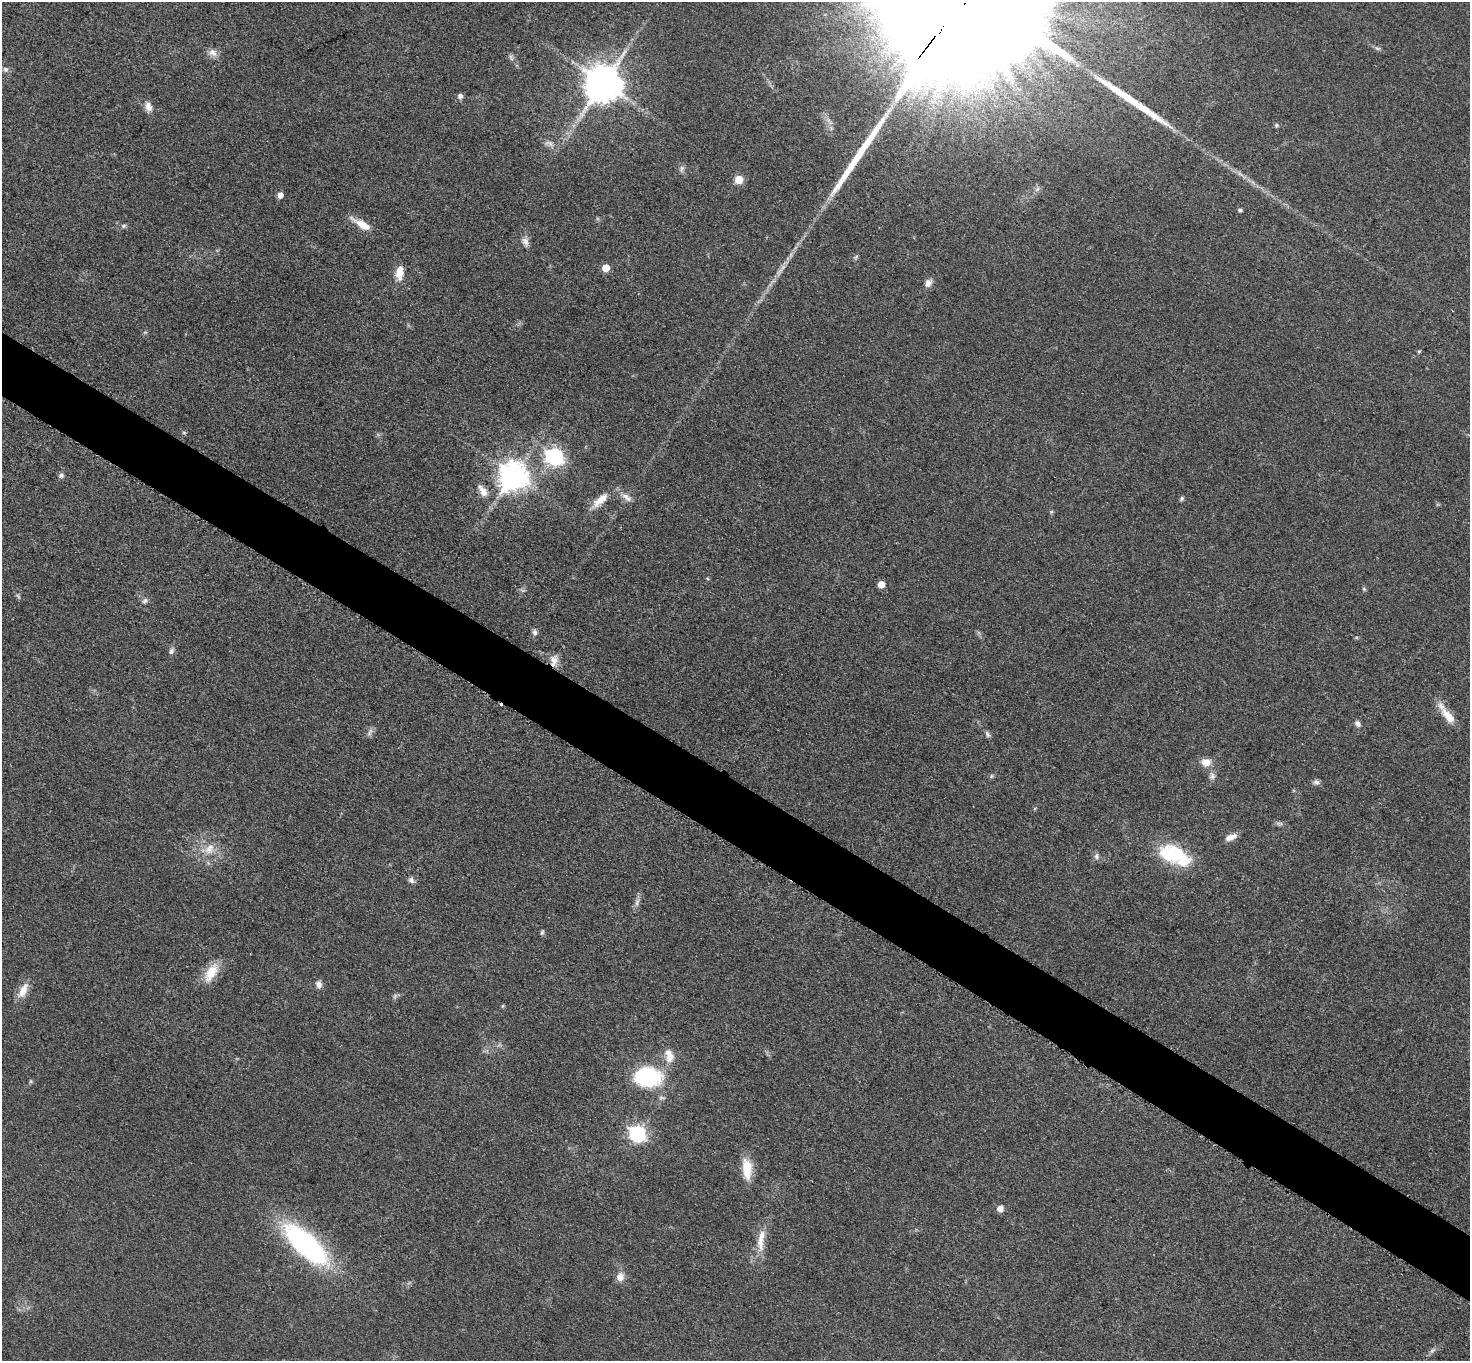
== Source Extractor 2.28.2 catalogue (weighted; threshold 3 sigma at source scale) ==
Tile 6 of 4 x 4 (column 2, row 2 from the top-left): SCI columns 1481-2948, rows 2880-4238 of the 5894 x 5897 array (HDU 1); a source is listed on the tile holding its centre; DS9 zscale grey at full resolution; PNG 1472 x 1363 px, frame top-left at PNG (2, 2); no overlay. Shown black and unused: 5% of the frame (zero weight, under 3 of 5 exposures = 1% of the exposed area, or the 3 px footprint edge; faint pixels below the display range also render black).
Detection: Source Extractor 2.28.2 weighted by HDU 2 'WHT'; one run over the whole footprint, this tile lists its part. Background 0.0479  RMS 0.0053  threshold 0.024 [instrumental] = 3 sigma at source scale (4.5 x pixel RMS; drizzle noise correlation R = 1.50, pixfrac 1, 0.05/0.05 arcsec/px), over >= 5 px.
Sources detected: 75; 4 too faint to see at this stretch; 3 inside a brighter object's white glare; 1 cosmic-ray / hot-pixel residue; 2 long thin detections or spike segments (spike, bleed or trail) — not listed; the other 65 listed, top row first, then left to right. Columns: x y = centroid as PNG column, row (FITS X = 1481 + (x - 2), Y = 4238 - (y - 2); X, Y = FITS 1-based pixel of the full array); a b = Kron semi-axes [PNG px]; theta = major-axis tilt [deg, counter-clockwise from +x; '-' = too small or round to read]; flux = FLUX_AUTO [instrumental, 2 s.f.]
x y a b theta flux
213 53 14 10 -21 3.7
511 58 11 4 -64 1.5
6 69 8 8 - 1.6
603 83 13 13 - 1000
460 96 7 7 - 1.7
148 107 14 9 -72 3.7
1277 125 6 5 - 0.97
549 143 14 8 -13 3.1
682 168 9 6 85 1.6
739 179 6 5 - 13
280 195 6 6 - 3.2
1240 210 5 4 - 1
362 224 26 8 -30 8.7
124 226 7 5 23 1.1
525 242 13 8 -74 3.2
606 268 6 6 - 8.5
400 272 17 9 85 7.4
928 283 10 8 69 3
1419 351 5 4 - 0.64
184 433 6 4 -1 0.7
554 456 9 8 - 140
61 475 8 6 43 1.7
513 475 10 10 - 660
483 491 16 8 -59 5
626 497 17 8 -37 4.1
1182 498 7 5 54 1
600 500 28 10 43 8
1051 512 5 4 - 0.69
881 584 5 5 - 7.1
1364 589 7 4 -46 0.79
145 601 8 7 - 1.8
535 632 8 6 -67 1.7
171 651 11 6 62 1.9
554 661 16 10 -77 4.6
1448 716 26 11 -51 9.2
1357 724 9 7 -54 2.1
370 732 13 5 65 1.9
988 734 9 5 -51 1.5
1206 762 13 10 -4 5.7
991 776 6 4 88 0.81
1212 776 11 8 -86 2.6
1316 782 9 7 -7 1.8
1279 824 10 6 -8 1.5
1231 837 14 7 22 4.4
209 849 22 13 24 10
1174 853 31 24 -20 30
1096 856 9 7 -90 1.8
411 880 9 7 -37 2
637 902 13 6 78 2.4
542 932 7 4 63 0.95
211 972 26 13 58 12
319 984 10 8 -86 2.6
23 991 21 9 62 7.3
395 996 9 5 64 1.2
502 1006 6 4 70 0.59
669 1056 20 12 -76 7.6
648 1077 35 24 -2 42
31 1081 6 4 -90 0.72
637 1134 7 7 - 140
747 1169 24 11 -86 13
1000 1209 6 6 - 4.8
761 1240 36 9 83 10
306 1244 60 22 -43 99
620 1277 12 10 71 4.4
1432 1351 9 5 41 1.6
Overlapping masked pixels (flux is a lower limit): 1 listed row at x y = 554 661